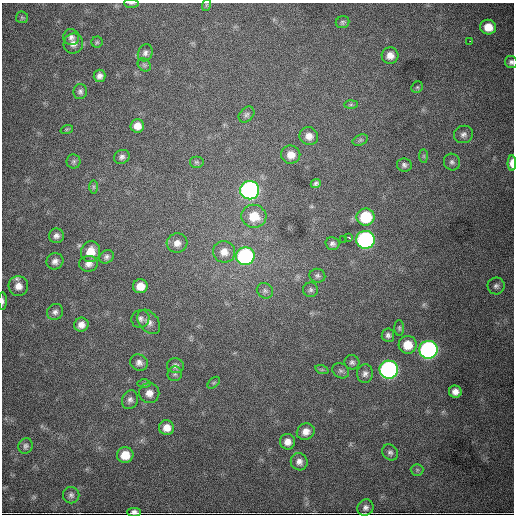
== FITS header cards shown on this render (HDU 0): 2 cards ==
NAXIS1  =                  512
NAXIS2  =                  512

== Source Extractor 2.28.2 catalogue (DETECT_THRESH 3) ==
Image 512 x 512 px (HDU 0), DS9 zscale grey, 1 PNG px = 1 image px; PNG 516 x 516 px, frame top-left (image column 1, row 512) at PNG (2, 3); each listed source drawn as its Kron ellipse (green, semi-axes under 4 px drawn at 4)
Background 4970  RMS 71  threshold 212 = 3 sigma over >= 5 px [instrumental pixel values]
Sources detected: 87; all 87 listed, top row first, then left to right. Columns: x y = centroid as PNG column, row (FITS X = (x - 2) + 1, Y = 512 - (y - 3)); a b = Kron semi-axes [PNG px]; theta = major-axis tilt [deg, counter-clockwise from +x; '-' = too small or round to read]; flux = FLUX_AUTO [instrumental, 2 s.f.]
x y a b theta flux
131 3 7 3 -4 5.7e+03
206 5 6 4 72 7.1e+03
22 17 6 5 - 8.0e+03
343 22 7 6 - 9.4e+03
488 27 8 7 - 6.9e+04
71 37 8 8 - 1.8e+04
470 41 2 2 - 2.4e+03
97 42 5 5 - 7.2e+03
73 44 10 9 - 2.9e+04
145 53 9 7 62 1.7e+04
390 55 8 8 - 3.6e+04
511 62 6 6 - 1.4e+04
144 65 7 5 -46 9.3e+03
99 76 6 6 - 2.0e+04
417 87 6 5 - 6.6e+03
80 92 7 6 - 1.4e+04
351 105 7 4 1 8.1e+03
246 115 9 6 44 1.4e+04
137 126 7 6 - 3.9e+04
67 129 6 4 18 6.6e+03
463 134 10 8 24 2.1e+04
309 136 9 8 - 3.6e+04
360 140 8 5 24 1.0e+04
291 155 9 9 - 4.6e+04
424 156 7 4 -90 8.0e+03
122 157 8 6 28 1.6e+04
74 161 7 7 - 9.7e+03
196 162 7 6 - 8.9e+03
452 162 8 8 - 1.5e+04
512 163 8 4 89 4.8e+04
404 165 7 6 - 1.4e+04
316 183 5 4 - 1.1e+04
93 187 7 4 90 8.9e+03
250 190 9 9 - 1.9e+06
254 216 12 11 - 9.8e+04
366 217 9 8 - 2.3e+05
56 236 7 7 - 1.8e+04
349 237 3 2 - 5.2e+03
344 240 3 2 - 6.7e+03
365 240 9 9 - 1.3e+06
177 243 10 9 - 3.3e+04
332 244 7 6 - 1.4e+04
91 252 10 9 - 6.9e+04
224 252 11 11 - 4.3e+04
245 256 9 9 - 8.5e+05
106 257 7 6 - 1.4e+04
55 261 8 8 - 2.2e+04
88 264 9 8 - 2.5e+04
317 276 8 7 - 1.3e+04
18 286 10 10 - 4.1e+04
140 286 7 7 - 5.5e+04
496 286 8 8 - 1.7e+04
311 290 7 7 - 1.3e+04
265 291 8 7 - 1.4e+04
3 301 9 3 -88 1.0e+04
55 312 8 7 - 1.8e+04
140 319 9 8 - 1.9e+04
149 322 14 9 -51 2.9e+04
81 325 7 7 - 3.0e+04
399 328 8 5 -89 8.2e+03
388 335 7 6 - 1.4e+04
408 345 9 9 - 7.9e+04
428 350 9 9 - 1.6e+06
352 362 7 7 - 1.4e+04
139 363 9 8 - 2.1e+04
175 366 8 7 - 1.8e+04
322 370 7 4 -18 7.2e+03
389 370 9 9 - 1.6e+06
341 371 9 7 -31 1.3e+04
175 374 7 7 - 1.3e+04
365 374 9 8 - 2.0e+04
144 383 7 4 1 8.1e+03
214 383 7 4 44 7.0e+03
455 392 6 6 - 2.8e+04
149 393 10 10 - 3.7e+04
130 400 9 8 - 1.9e+04
167 428 7 7 - 4.2e+04
306 432 9 8 - 3.3e+04
287 442 8 7 - 3.3e+04
26 446 8 7 - 1.3e+04
390 452 9 7 -45 1.5e+04
125 455 8 8 - 8.0e+04
299 462 9 8 - 2.5e+04
417 470 6 6 - 7.9e+03
71 495 8 8 - 1.6e+04
365 508 8 8 - 1.7e+04
134 512 6 4 1 1.9e+04
At the frame edge (FLAGS 8, measured only in part): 5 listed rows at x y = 131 3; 511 62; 512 163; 3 301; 134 512